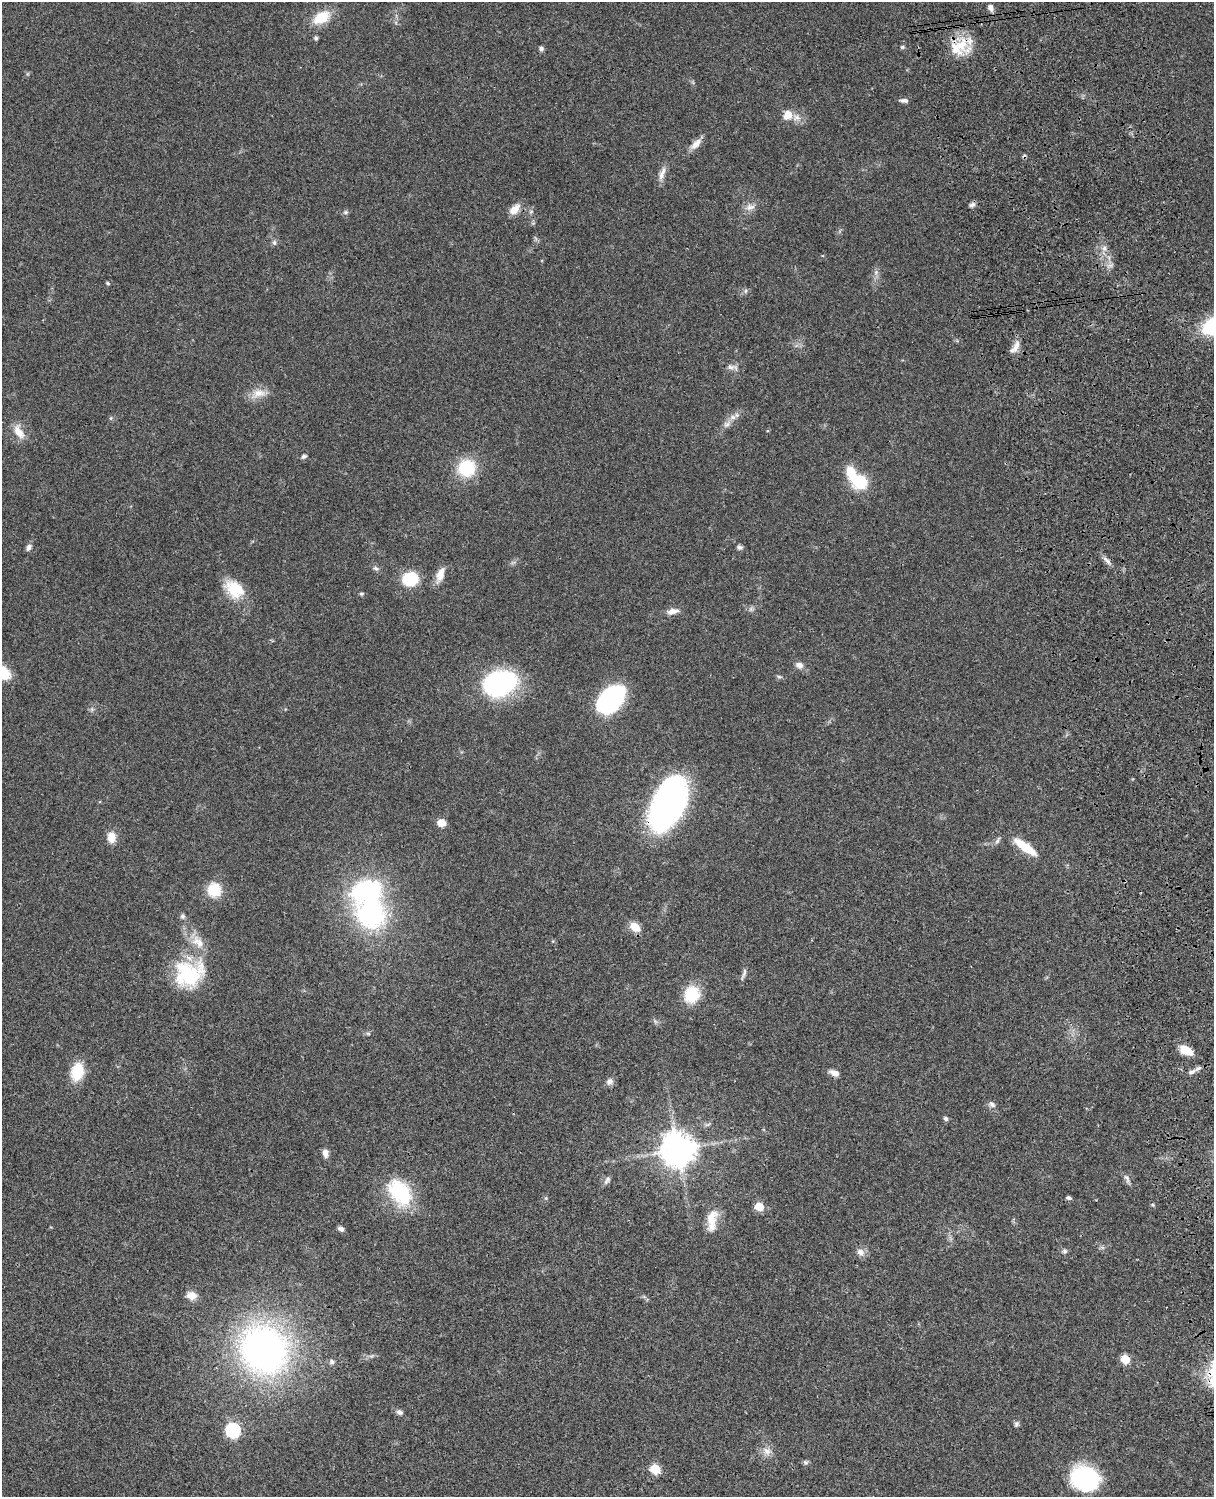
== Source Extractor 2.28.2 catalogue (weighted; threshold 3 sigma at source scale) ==
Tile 6 of 4 x 3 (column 2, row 2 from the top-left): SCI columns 1333-2544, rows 1773-3267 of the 5088 x 4927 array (HDU 1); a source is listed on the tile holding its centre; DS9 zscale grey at full resolution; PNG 1216 x 1499 px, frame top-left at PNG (2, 2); no overlay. Shown black and unused: <1% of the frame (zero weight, under 3 of 4 exposures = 6% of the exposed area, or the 3 px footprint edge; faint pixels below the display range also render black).
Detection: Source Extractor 2.28.2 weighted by HDU 2 'WHT'; one run over the whole footprint, this tile lists its part. Background 0.0795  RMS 0.0058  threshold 0.0262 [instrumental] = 3 sigma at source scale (4.5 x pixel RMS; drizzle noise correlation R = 1.50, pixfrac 1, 0.05/0.05 arcsec/px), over >= 5 px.
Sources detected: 93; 2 inside a brighter object's white glare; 1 cosmic-ray / hot-pixel residue — not listed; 4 inside a brighter listed object's ellipse — not listed separately; the other 86 listed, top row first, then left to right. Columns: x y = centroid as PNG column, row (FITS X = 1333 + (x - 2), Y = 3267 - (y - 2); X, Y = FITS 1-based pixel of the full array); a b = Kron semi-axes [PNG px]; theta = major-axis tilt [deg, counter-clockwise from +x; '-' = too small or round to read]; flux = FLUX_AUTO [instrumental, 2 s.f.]
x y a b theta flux
991 7 7 6 - 2.7
321 17 19 12 29 14
316 38 4 4 - 1.2
961 45 24 17 63 16
902 47 6 5 - 0.87
541 48 6 6 - 1.5
904 100 11 5 -1 1.8
788 115 11 9 59 6.4
696 144 18 8 46 4.7
662 173 21 7 70 4.1
972 205 8 5 20 1.7
750 207 13 7 14 3.3
514 209 15 9 43 6.1
346 212 6 5 - 1
274 243 8 6 -89 1.3
1104 248 6 6 - 1.8
876 272 7 5 47 1.4
108 283 5 4 - 0.72
745 291 7 4 89 1
1015 348 17 7 41 3.8
730 367 10 7 -20 2.6
259 393 20 11 6 7
733 417 9 7 13 2.7
111 418 6 4 72 0.69
727 424 11 8 21 2.6
19 432 21 10 -59 7
304 456 8 5 31 1.2
467 468 17 16 - 28
860 482 17 16 - 19
29 547 9 6 66 1.9
739 547 7 5 -18 1.6
1107 560 15 5 -42 2.5
376 568 9 5 -18 1.5
440 575 20 8 71 6
410 579 13 12 - 25
234 589 26 18 -39 18
361 594 6 4 0 0.88
751 609 6 5 - 1.2
672 611 16 7 10 3.8
799 665 9 7 -20 3.1
779 676 8 4 -9 0.95
499 683 32 24 11 86
611 699 27 16 48 96
669 803 46 22 63 190
441 823 8 7 - 5.9
111 837 13 10 -89 6.2
998 840 11 5 61 1.5
1025 847 31 9 -36 15
214 890 16 15 - 14
366 891 34 27 8 77
183 916 7 7 - 1.3
635 927 10 7 -38 10
744 974 20 4 71 1.9
190 975 36 36 - 38
692 994 19 17 71 17
655 1021 8 4 -45 1.2
1186 1050 12 7 -30 12
77 1071 16 11 79 20
1191 1072 12 6 24 2.5
834 1073 10 6 -19 3.8
609 1081 11 8 43 2.4
992 1104 11 7 -45 2.1
946 1119 6 5 - 1.2
678 1150 11 10 - 1100
325 1153 9 6 -88 3.1
1127 1178 13 6 -64 2.2
607 1180 12 6 54 1.8
400 1193 31 22 -51 38
1069 1198 5 4 - 1.4
1152 1205 5 4 - 0.73
759 1207 6 5 - 16
712 1220 29 12 82 10
341 1229 7 5 -28 1.8
1064 1251 7 6 - 1.4
860 1252 11 8 -29 3.3
192 1295 11 10 - 5.5
264 1349 58 51 -42 200
1125 1359 6 5 - 20
332 1362 7 6 - 1.5
399 1412 9 6 -30 1.8
1016 1424 7 6 - 1.3
233 1430 7 6 - 85
767 1451 13 10 -32 4.2
805 1462 6 4 -45 1.1
655 1469 6 5 - 25
1084 1478 23 19 -25 73
Overlapping masked pixels (flux is a lower limit): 2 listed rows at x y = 961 45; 669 803